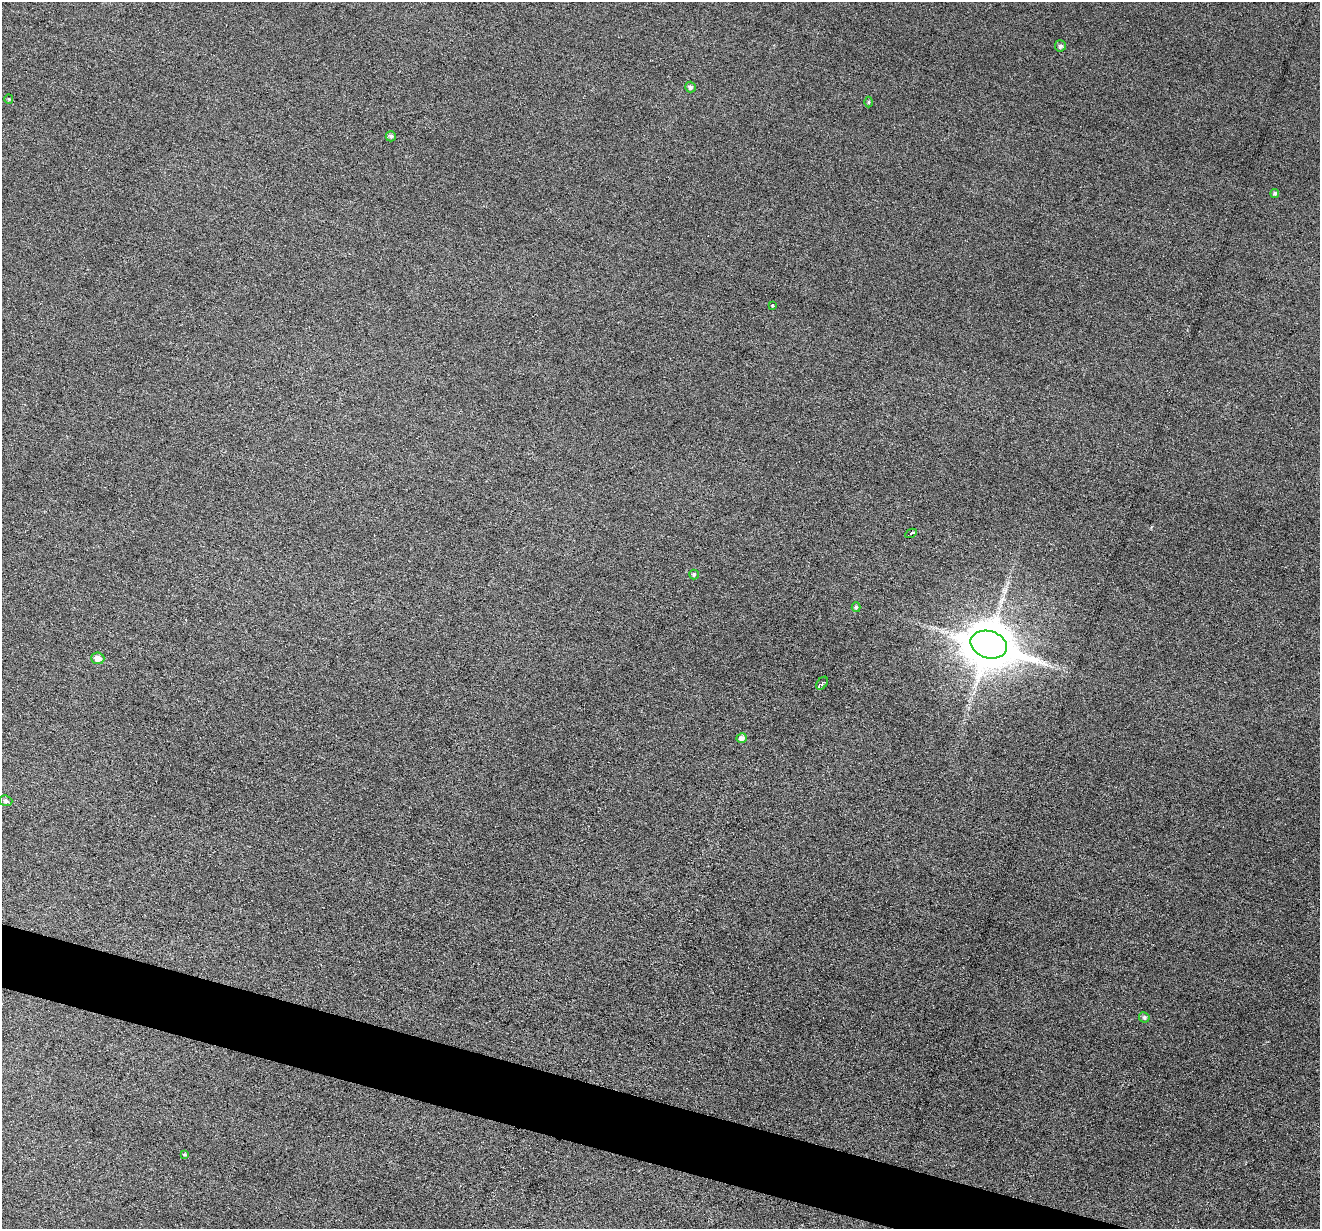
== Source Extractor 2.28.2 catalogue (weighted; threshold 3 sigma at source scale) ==
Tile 6 of 4 x 4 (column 2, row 2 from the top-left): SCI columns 1322-2639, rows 2708-3934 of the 5274 x 5288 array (HDU 1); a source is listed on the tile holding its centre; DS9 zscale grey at full resolution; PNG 1322 x 1231 px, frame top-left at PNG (2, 2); each listed source drawn as its Kron ellipse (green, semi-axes under 4 px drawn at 4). Shown black and unused: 4% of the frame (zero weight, under 3 of 6 exposures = <1% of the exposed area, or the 3 px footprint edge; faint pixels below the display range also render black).
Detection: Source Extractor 2.28.2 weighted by HDU 2 'WHT'; one run over the whole footprint, this tile lists its part. Background 0.0504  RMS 0.0056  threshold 0.0228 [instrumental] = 3 sigma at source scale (4.09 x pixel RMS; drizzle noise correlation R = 1.36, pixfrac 0.8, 0.05/0.05 arcsec/px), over >= 5 px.
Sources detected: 17; all 17 listed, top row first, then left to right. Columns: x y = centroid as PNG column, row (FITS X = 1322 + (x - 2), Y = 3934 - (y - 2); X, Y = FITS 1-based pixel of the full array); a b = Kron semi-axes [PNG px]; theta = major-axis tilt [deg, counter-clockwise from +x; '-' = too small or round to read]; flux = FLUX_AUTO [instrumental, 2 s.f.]
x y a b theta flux
1060 46 5 5 - 1.3
690 87 5 5 - 1.3
9 99 5 4 - 0.56
869 102 5 3 - 0.5
391 136 5 5 - 1.1
1275 193 4 4 - 1
772 305 3 3 - 0.92
911 533 6 3 29 1.8
694 574 5 5 - 0.94
856 607 5 4 - 0.88
989 645 18 13 -16 1900
98 658 6 6 - 3.5
822 683 7 5 52 1.2
742 738 5 5 - 1.9
6 801 6 5 - 1.4
1144 1017 5 5 - 1.1
184 1155 4 4 - 0.57